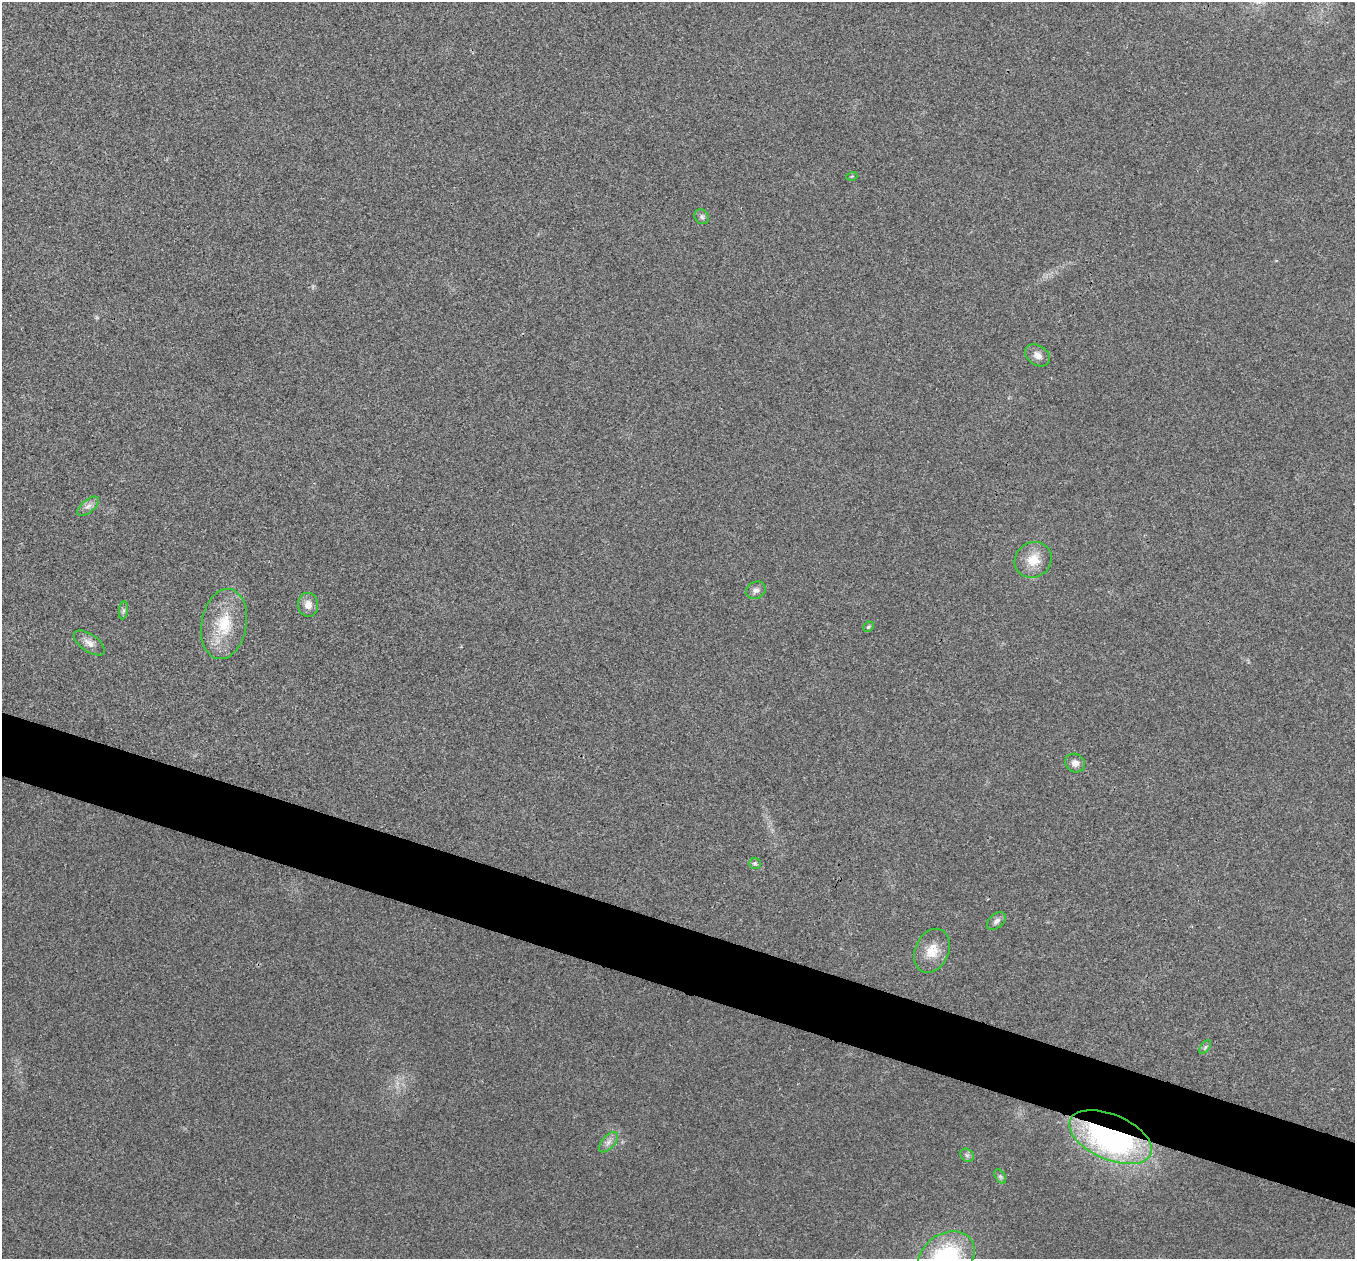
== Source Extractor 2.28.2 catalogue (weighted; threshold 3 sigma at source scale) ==
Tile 6 of 4 x 4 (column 2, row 2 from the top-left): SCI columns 1355-2707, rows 2653-3909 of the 5418 x 5433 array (HDU 1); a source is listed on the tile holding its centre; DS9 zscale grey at full resolution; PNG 1357 x 1261 px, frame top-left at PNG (2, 2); each listed source drawn as its Kron ellipse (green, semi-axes under 4 px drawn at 4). Shown black and unused: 5% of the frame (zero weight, under 3 of 4 exposures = <1% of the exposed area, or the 3 px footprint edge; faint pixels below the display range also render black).
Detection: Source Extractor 2.28.2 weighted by HDU 2 'WHT'; one run over the whole footprint, this tile lists its part. Background 0.0213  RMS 0.0052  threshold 0.0233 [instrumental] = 3 sigma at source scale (4.5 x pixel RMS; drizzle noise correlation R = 1.50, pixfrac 1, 0.05/0.05 arcsec/px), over >= 5 px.
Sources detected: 21; all 21 listed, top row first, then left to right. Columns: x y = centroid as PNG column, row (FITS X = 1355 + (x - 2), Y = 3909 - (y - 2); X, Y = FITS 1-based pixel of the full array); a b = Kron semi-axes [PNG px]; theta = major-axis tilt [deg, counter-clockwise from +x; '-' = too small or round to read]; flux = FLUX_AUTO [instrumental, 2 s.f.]
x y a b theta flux
852 176 5 3 - 0.46
702 217 8 7 - 1.4
1038 355 14 9 -33 3.6
88 506 13 6 39 2.5
1033 560 19 17 35 9.9
756 590 10 8 27 2.2
308 605 12 10 -85 4.3
123 610 9 4 82 1.2
224 624 35 22 80 22
868 627 5 5 - 0.9
89 643 18 8 -35 3.8
1075 763 10 9 - 3.1
755 863 6 5 - 0.98
996 921 11 7 40 2.2
932 951 23 16 65 9.6
1205 1047 8 4 53 1.1
1110 1137 44 22 -23 150
608 1142 12 6 49 2.7
967 1155 7 6 - 1.4
1000 1176 8 4 -59 1.2
946 1258 31 23 36 57
Overlapping masked pixels (flux is a lower limit): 1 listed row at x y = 1110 1137
Isophote crosses this tile's border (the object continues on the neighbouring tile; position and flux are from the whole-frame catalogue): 1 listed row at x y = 946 1258